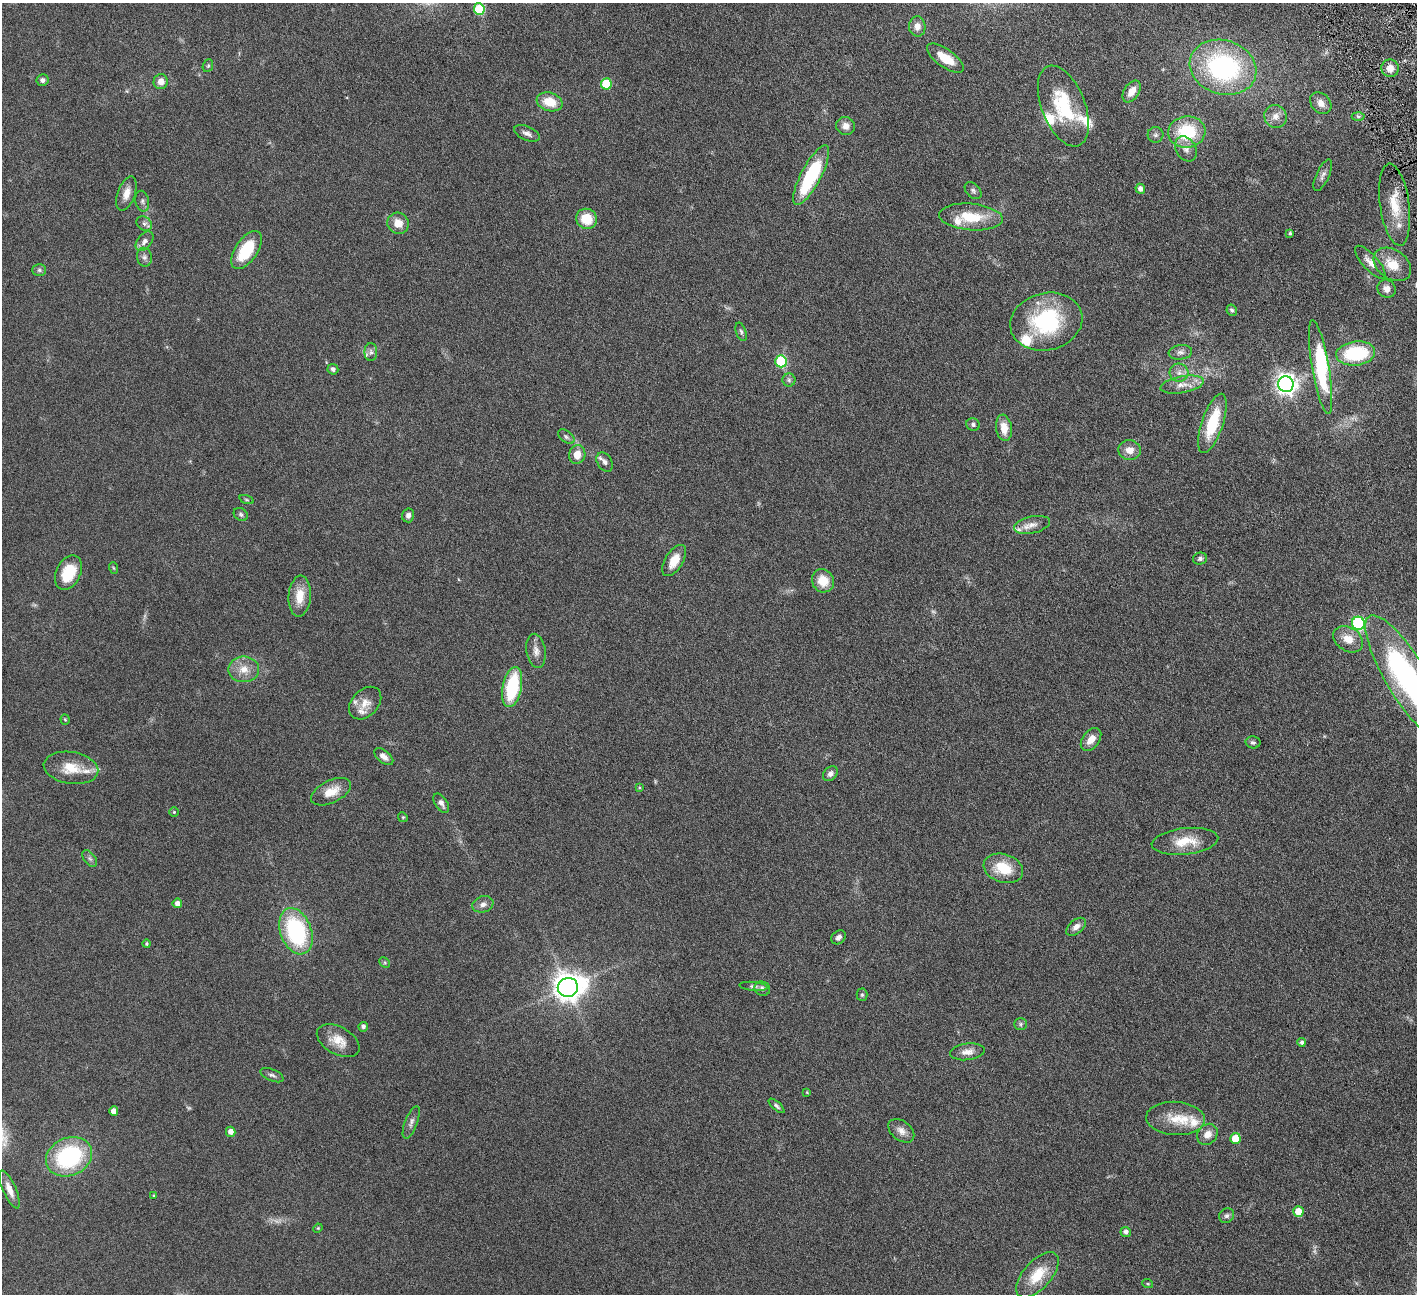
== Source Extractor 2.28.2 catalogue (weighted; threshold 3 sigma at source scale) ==
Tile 10 of 4 x 4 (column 2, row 3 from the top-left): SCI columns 1419-2833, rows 1589-2880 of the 5666 x 5629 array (HDU 1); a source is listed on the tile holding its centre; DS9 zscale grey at full resolution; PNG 1419 x 1296 px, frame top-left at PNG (2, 3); each listed source drawn as its Kron ellipse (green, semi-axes under 4 px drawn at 4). Shown black and unused: <1% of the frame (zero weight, under 4 of 8 exposures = <1% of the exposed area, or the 3 px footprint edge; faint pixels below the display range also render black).
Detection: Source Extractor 2.28.2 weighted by HDU 2 'WHT'; one run over the whole footprint, this tile lists its part. Background 0.128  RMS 0.0061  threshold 0.0249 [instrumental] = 3 sigma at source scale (4.09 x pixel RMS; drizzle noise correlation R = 1.36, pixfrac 0.8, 0.05/0.05 arcsec/px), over >= 5 px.
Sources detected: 143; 6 too faint to see at this stretch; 1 inside a brighter object's white glare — neither listed nor drawn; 11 inside a brighter listed object's ellipse — not listed separately; the other 125 listed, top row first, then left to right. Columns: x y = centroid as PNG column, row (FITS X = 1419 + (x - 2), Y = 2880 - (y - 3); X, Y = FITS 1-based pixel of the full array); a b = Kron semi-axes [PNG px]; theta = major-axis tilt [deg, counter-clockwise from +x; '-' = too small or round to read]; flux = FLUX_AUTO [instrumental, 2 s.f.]
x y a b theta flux
479 9 6 5 - 31
917 26 10 8 -86 3.5
945 58 22 9 -36 11
208 66 6 5 - 0.82
1223 67 34 27 -18 82
1390 68 9 8 - 4.6
43 80 6 6 - 1.8
161 82 7 7 - 4.2
606 84 5 5 - 23
1132 91 12 7 56 5.4
550 102 13 9 -17 10
1321 103 12 9 -48 4.2
1063 106 42 21 -69 31
1275 116 12 11 - 3.9
1358 116 6 4 -2 1.1
846 126 9 9 - 3.7
1187 132 19 15 7 27
527 133 14 6 -23 2.4
1155 135 8 7 - 1.6
1186 149 13 10 -59 3.7
811 175 33 10 62 43
1323 175 17 6 65 2.4
1140 189 5 4 - 2.4
973 191 10 6 -47 1.5
126 193 18 8 71 5
142 201 10 6 -78 1.6
1395 205 41 14 -82 15
971 217 32 13 -5 19
586 219 10 10 - 12
398 223 11 10 - 6.2
144 224 8 6 -36 1.8
1290 233 3 3 - 0.72
145 241 11 7 51 2.7
246 250 22 11 56 22
144 257 9 7 -80 1.8
1370 262 21 7 -48 4.7
1392 264 20 14 -35 11
39 270 7 6 - 1.2
1386 289 9 8 - 3.5
1232 310 6 5 - 1.1
1046 322 36 28 14 51
741 332 9 5 -71 1.2
371 352 9 6 -90 1.7
1180 352 12 7 6 2.3
1356 353 19 12 6 36
781 361 6 5 - 35
1320 367 47 8 -80 40
333 369 5 5 - 1.5
1179 373 9 9 - 3
789 380 6 6 - 1.4
1286 384 8 7 - 340
1182 385 22 8 10 5.4
1212 423 31 10 71 21
973 424 7 6 - 1.3
1004 428 13 8 -82 6.7
566 437 9 5 -37 1.3
1129 450 11 10 - 4.7
577 455 9 8 - 6.1
605 462 10 7 -56 2.2
247 500 7 3 -19 0.68
241 514 7 6 - 1.1
408 515 7 6 - 1.9
1032 525 18 8 12 4.1
1200 559 7 6 - 1.5
674 561 17 9 58 8.2
114 568 6 3 -69 0.6
68 573 18 12 64 17
823 581 12 10 -58 9.4
300 596 20 11 86 9.1
1358 623 6 6 - 64
1348 639 16 12 -32 7.3
536 651 17 9 -81 3.8
244 669 15 13 1 7
1407 678 72 20 -59 130
512 687 20 9 79 34
365 703 19 13 46 5.8
65 719 5 4 - 0.59
1091 739 13 8 53 5.1
1253 742 7 6 - 1.2
384 757 11 6 -40 2.9
71 768 27 16 -9 13
830 774 8 6 45 2
639 787 4 3 - 0.58
331 792 22 11 26 9.1
441 803 11 6 -56 2.4
174 812 5 5 - 0.67
403 817 5 4 - 0.6
1185 841 33 13 6 13
90 859 9 5 -52 1.4
1003 868 20 14 -18 16
177 903 5 5 - 2.8
483 904 11 8 16 2.5
1076 927 11 6 40 2.7
296 931 24 15 -69 59
839 937 8 6 43 2.2
147 944 4 4 - 0.81
385 963 6 4 -45 0.8
753 986 14 4 -6 1.3
568 987 10 9 - 680
762 989 8 7 - 2
862 995 6 5 - 0.93
1021 1024 6 6 - 1.1
363 1027 5 4 - 1.6
338 1041 23 13 -29 8.5
1302 1042 4 4 - 1.4
967 1052 17 8 8 4
272 1075 12 5 -23 1.6
807 1092 4 4 - 0.49
776 1106 10 4 -41 1.1
114 1111 5 4 - 3.8
1175 1118 29 16 -3 12
411 1122 17 6 69 2.5
901 1131 14 9 -38 3.7
231 1132 5 5 - 3.5
1207 1134 11 9 48 4.4
1235 1138 5 5 - 12
69 1157 24 19 24 58
9 1189 20 6 -66 4.9
154 1196 3 3 - 0.51
1298 1212 5 5 - 10
1227 1216 8 7 - 1.6
318 1228 5 4 - 0.51
1126 1232 5 5 - 1.8
1037 1275 28 13 48 15
1148 1284 5 3 - 0.54
Isophote crosses this tile's border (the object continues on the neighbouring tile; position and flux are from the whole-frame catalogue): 1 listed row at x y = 1407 678